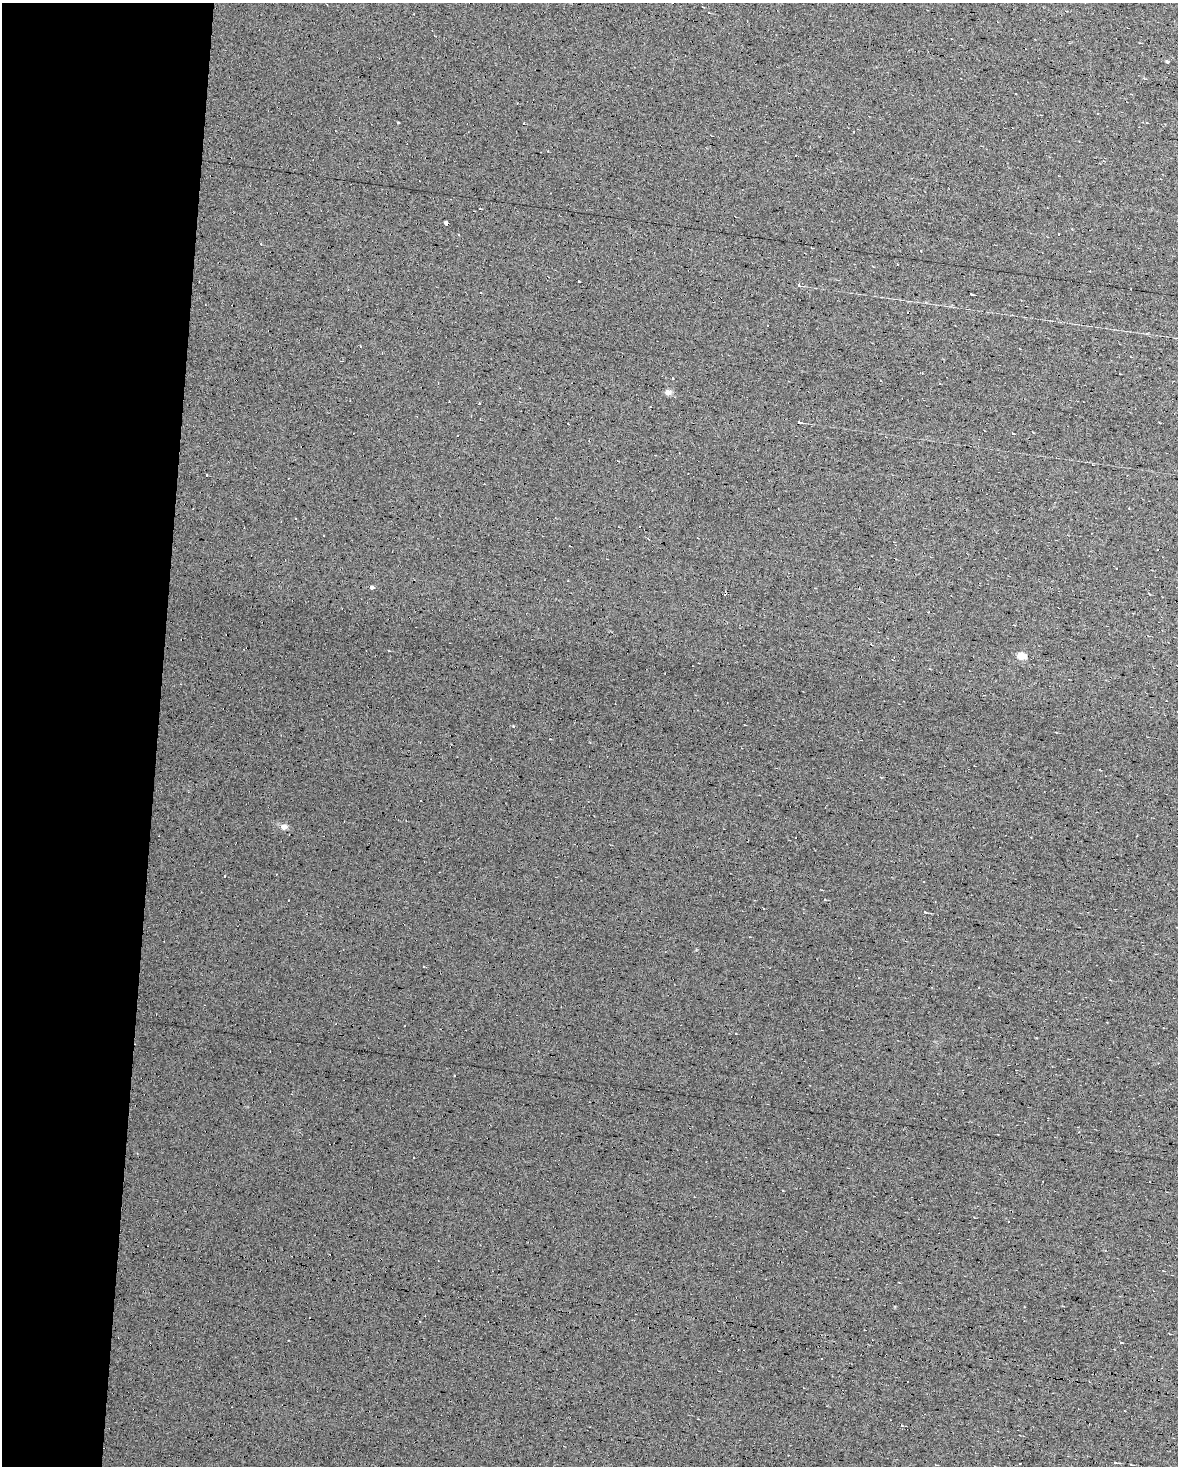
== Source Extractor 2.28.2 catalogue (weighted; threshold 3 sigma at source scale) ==
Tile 3 of 2 x 3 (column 1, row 2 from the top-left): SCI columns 221-1396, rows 1465-2928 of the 2822 x 4392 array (HDU 1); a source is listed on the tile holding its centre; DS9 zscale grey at full resolution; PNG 1180 x 1468 px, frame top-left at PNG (2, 3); no overlay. Shown black and unused: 13% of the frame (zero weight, under 7 of 13 exposures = <1% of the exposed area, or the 3 px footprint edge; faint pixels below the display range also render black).
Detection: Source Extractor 2.28.2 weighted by HDU 2 'WHT'; one run over the whole footprint, this tile lists its part. Background 0.0194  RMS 0.007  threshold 0.0287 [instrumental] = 3 sigma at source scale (4.09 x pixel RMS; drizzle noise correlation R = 1.36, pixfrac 0.8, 0.0396/0.0396 arcsec/px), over >= 5 px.
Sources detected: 46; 21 cosmic-ray / hot-pixel residue — not listed; the other 25 listed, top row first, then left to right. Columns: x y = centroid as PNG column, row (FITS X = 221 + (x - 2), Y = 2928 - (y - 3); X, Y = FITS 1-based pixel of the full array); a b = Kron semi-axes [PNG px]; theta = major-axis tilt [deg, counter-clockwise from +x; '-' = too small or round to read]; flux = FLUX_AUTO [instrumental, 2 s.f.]
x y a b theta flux
1167 61 5 3 - 0.63
523 124 3 3 - 1.4
480 208 3 2 - 0.34
446 223 4 3 - 1.5
1072 229 3 2 - 0.5
1058 234 3 2 - 0.59
261 244 4 2 - 0.38
579 281 2 2 - 0.5
799 286 3 3 - 8.2
971 294 3 2 - 1
360 346 3 2 - 0.49
922 373 3 2 - 0.46
673 378 3 3 - 4.8
668 392 5 5 - 4.6
479 403 2 2 - 0.62
799 422 3 3 - 7
207 475 3 3 - 1.7
372 587 4 4 - 1.5
871 644 4 2 - 0.38
1021 656 5 4 - 14
284 827 8 6 -10 3.1
763 908 2 2 - 0.4
1078 1132 3 3 - 0.46
902 1425 3 2 - 0.45
1115 1462 4 3 - 0.76
Overlapping masked pixels (flux is a lower limit): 1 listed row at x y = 446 223
Unlisted compact peaks at least as high as the median listed source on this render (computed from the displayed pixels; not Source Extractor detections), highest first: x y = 398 123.